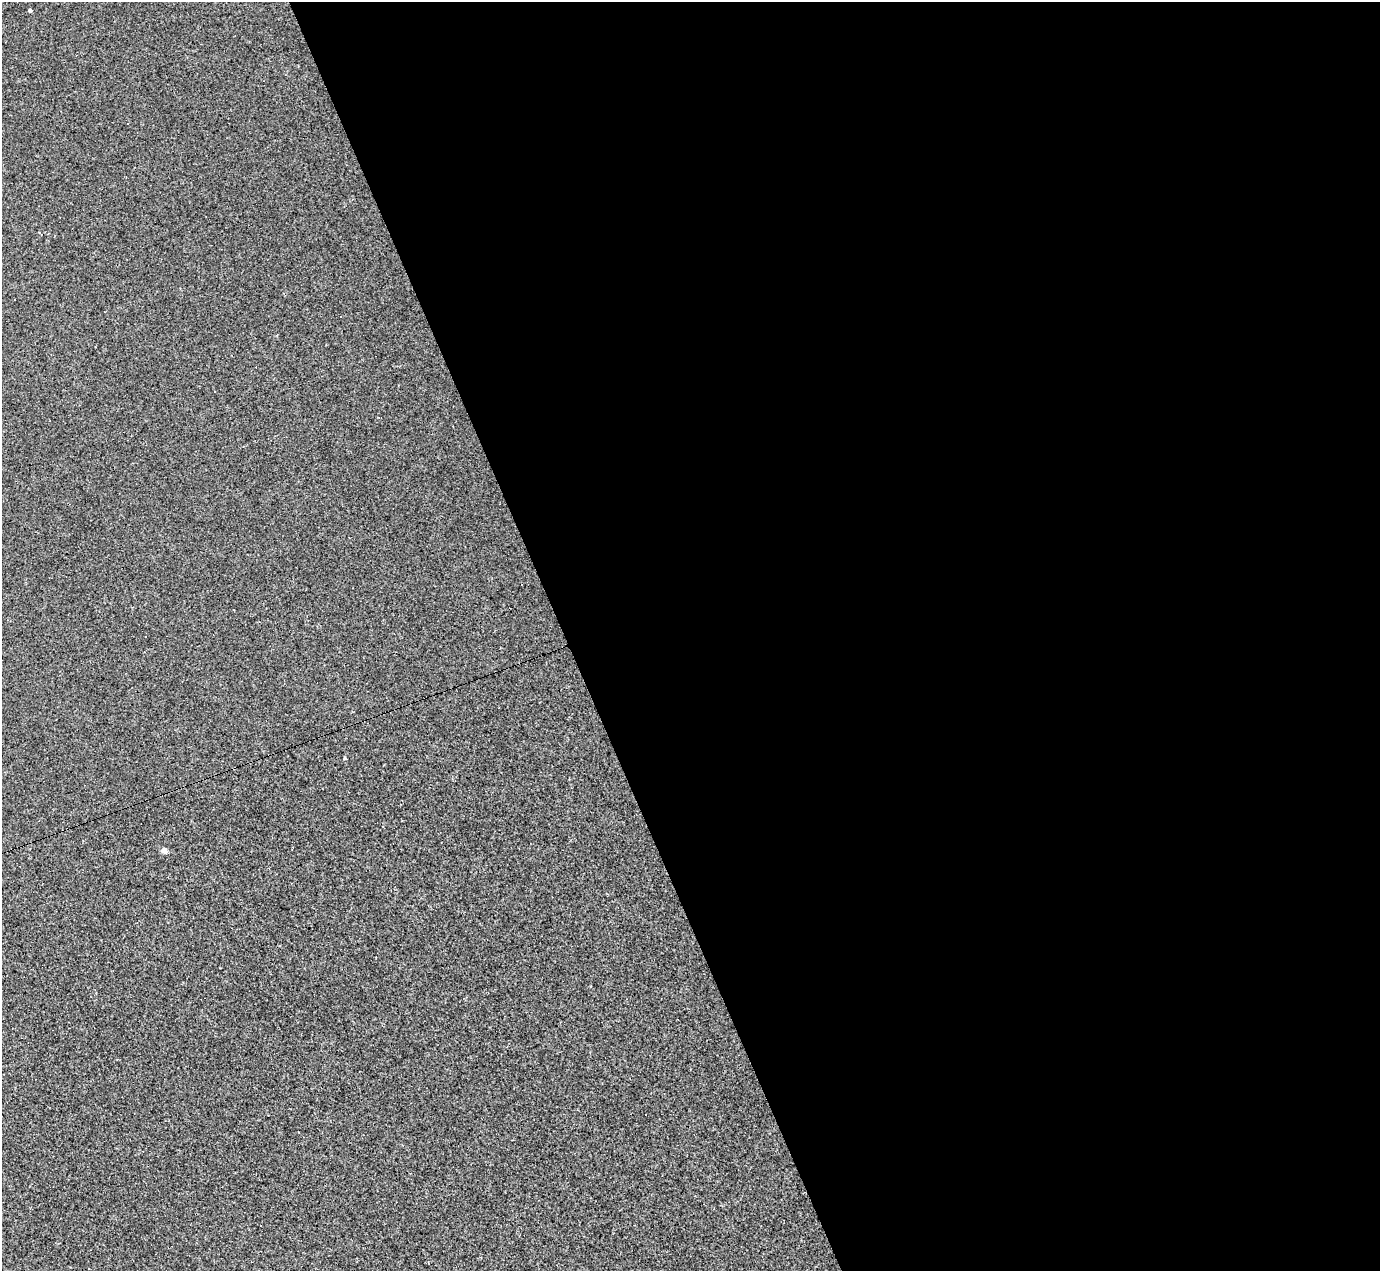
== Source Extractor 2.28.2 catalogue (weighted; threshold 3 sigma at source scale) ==
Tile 8 of 4 x 4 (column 4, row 2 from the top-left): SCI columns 4136-5513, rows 2815-4083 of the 5513 x 5500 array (HDU 1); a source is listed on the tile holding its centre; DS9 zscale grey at full resolution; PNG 1382 x 1273 px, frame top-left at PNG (2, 2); no overlay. Shown black and unused: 59% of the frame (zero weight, under 2 of 3 exposures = <1% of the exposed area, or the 3 px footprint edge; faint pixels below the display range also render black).
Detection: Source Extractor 2.28.2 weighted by HDU 2 'WHT'; one run over the whole footprint, this tile lists its part. Background 0.00117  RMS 0.0045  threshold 0.0201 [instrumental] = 3 sigma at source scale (4.5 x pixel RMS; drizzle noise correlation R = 1.50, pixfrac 1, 0.05/0.05 arcsec/px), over >= 5 px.
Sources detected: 13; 6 cosmic-ray / hot-pixel residue — not listed; the other 7 listed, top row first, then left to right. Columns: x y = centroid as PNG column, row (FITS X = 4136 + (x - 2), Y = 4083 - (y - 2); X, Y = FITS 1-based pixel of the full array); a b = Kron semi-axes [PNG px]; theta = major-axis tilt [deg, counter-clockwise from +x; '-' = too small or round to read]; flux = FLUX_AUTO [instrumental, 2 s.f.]
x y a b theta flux
30 10 4 3 - 0.75
15 300 3 3 - 3.2
340 317 2 2 - 0.42
215 392 2 2 - 0.36
345 758 3 3 - 0.49
164 850 4 4 - 4.2
260 1225 3 2 - 0.49